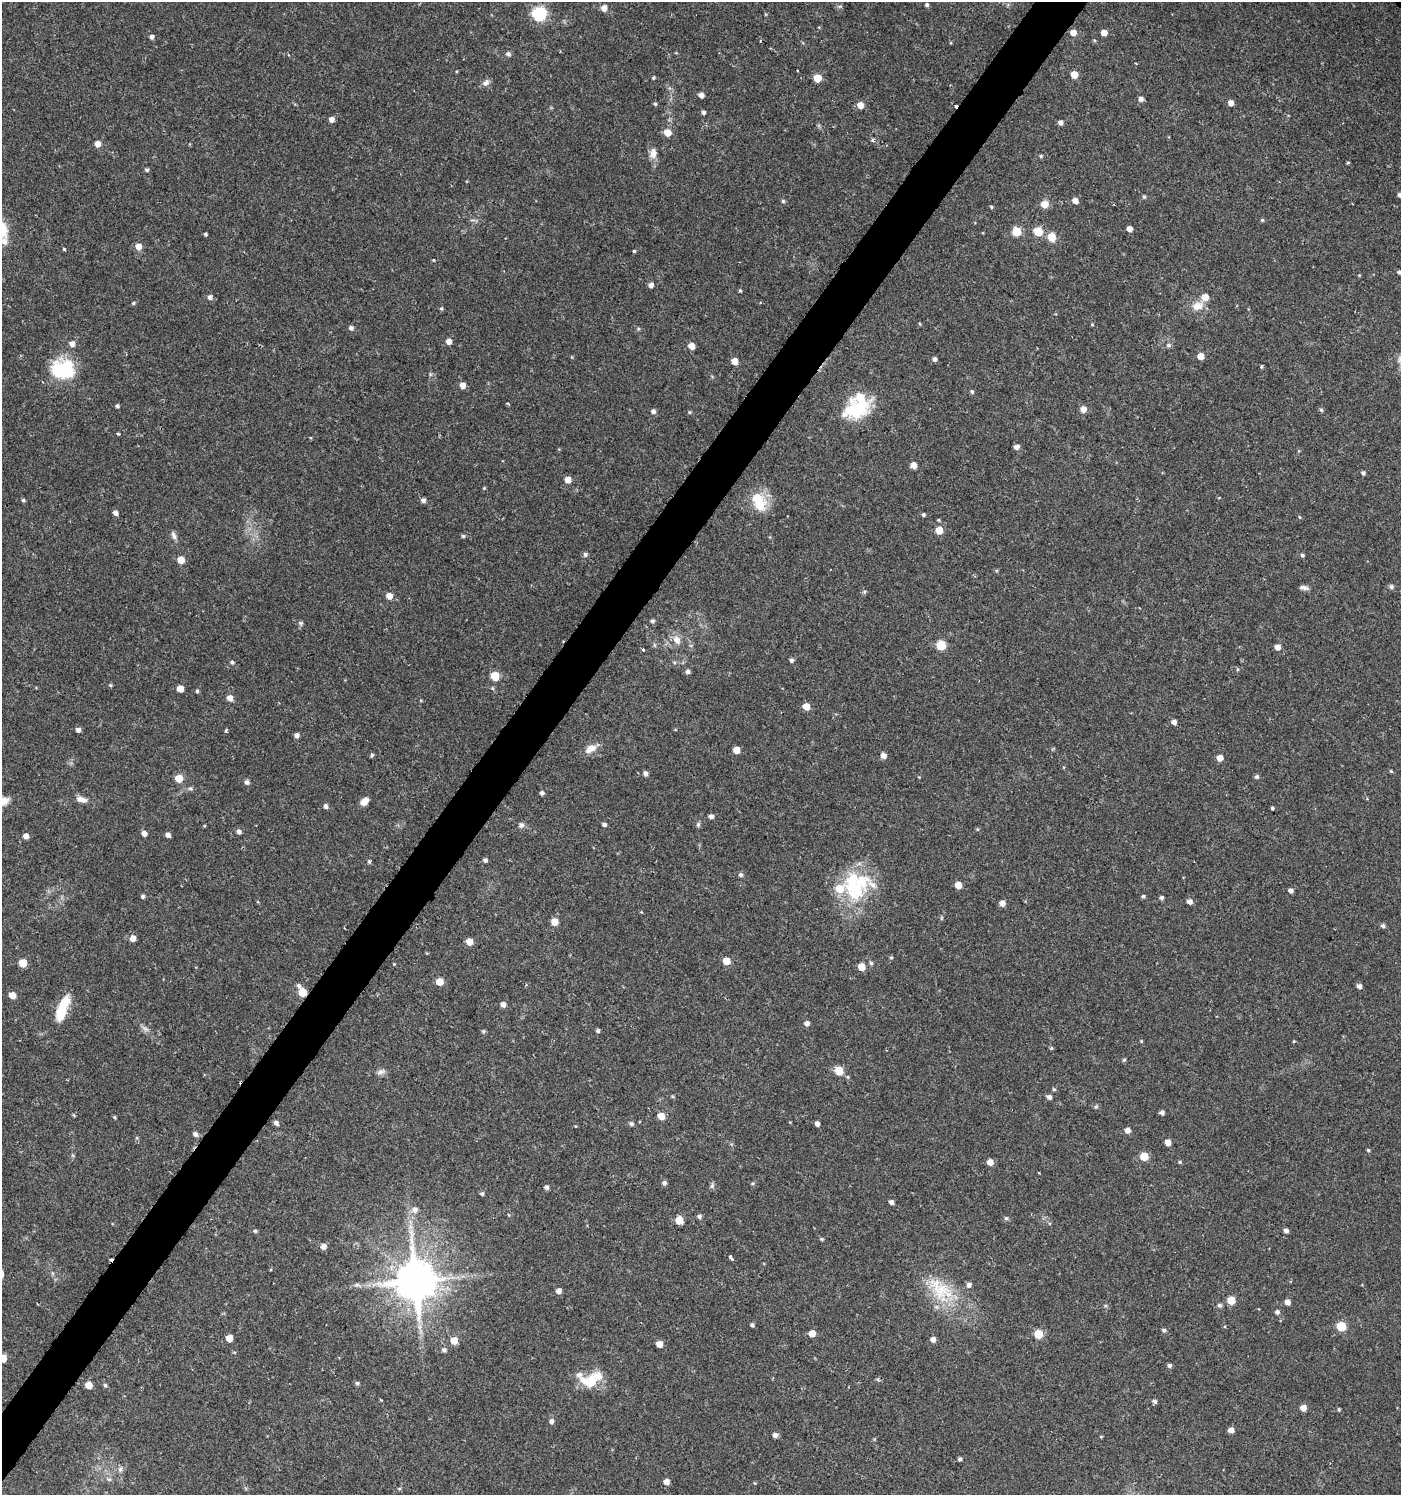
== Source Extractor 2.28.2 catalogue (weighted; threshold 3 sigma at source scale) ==
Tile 7 of 4 x 4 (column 3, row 2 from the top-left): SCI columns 3043-4441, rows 2990-4482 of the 6032 x 6001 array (HDU 1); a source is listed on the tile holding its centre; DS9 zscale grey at full resolution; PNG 1403 x 1497 px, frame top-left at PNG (2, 2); no overlay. Shown black and unused: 4% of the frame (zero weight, under 2 of 3 exposures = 1% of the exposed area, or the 3 px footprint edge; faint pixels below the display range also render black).
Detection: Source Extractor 2.28.2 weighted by HDU 2 'WHT'; one run over the whole footprint, this tile lists its part. Background 0.025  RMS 0.0041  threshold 0.0186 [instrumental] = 3 sigma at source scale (4.5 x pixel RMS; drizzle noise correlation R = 1.50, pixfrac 1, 0.0396/0.0396 arcsec/px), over >= 5 px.
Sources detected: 267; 3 cosmic-ray / hot-pixel residue — not listed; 9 inside a brighter listed object's ellipse — not listed separately; the other 255 listed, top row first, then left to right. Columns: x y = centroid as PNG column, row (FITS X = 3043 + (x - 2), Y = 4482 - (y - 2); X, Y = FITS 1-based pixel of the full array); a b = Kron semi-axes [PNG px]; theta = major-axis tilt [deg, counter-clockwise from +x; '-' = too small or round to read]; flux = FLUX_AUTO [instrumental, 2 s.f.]
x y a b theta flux
927 5 5 4 - 0.8
604 8 5 5 - 3.5
539 14 6 6 - 73
765 14 5 3 - 0.38
1073 32 5 5 - 4
1104 33 5 5 - 3.2
151 37 4 4 - 1.5
1094 40 5 4 - 0.47
760 41 4 3 - 0.43
508 54 7 6 - 0.98
1074 75 5 5 - 6.8
653 77 4 4 - 0.54
817 78 5 5 - 10
486 83 11 7 39 1.7
701 95 4 4 - 2.7
1141 99 5 5 - 1.7
1231 103 4 4 - 2.8
655 104 5 4 - 0.61
860 105 5 5 - 4.9
704 112 4 4 - 1.1
331 119 5 5 - 2.4
1060 122 5 5 - 1.6
667 132 5 5 - 6.3
872 140 4 4 - 0.82
97 144 5 4 - 4
653 154 12 8 -89 3.2
1041 156 5 4 - 0.52
1348 162 5 3 - 0.42
147 170 5 4 - 0.69
1400 195 5 5 - 1.6
1144 197 5 4 - 0.68
783 201 5 5 - 0.67
1075 201 5 4 - 3.1
1045 204 5 5 - 6.6
1114 204 3 2 - 0.3
991 207 4 4 - 0.5
1262 220 5 5 - 0.53
1130 229 5 4 - 2.8
1017 231 5 5 - 15
1038 231 5 5 - 15
205 234 3 3 - 0.59
1052 237 6 5 - 9.6
4 241 11 9 -45 2.9
138 246 6 5 - 4
64 249 3 3 - 1.1
634 251 4 3 - 1.6
433 260 4 3 - 0.31
1399 272 5 4 - 0.82
651 285 5 5 - 1.9
740 290 4 4 - 0.49
210 297 5 5 - 1.4
133 303 5 4 - 0.6
1198 306 16 12 20 4.8
441 308 5 4 - 0.61
920 324 5 3 - 0.34
1092 324 4 4 - 0.39
351 328 5 5 - 1.2
638 329 5 5 - 0.6
449 341 5 4 - 2.9
72 344 5 5 - 2.8
1169 345 7 5 0 0.95
691 346 5 5 - 5
1201 356 5 5 - 4.4
935 359 5 4 - 1.3
1400 359 10 7 57 1.7
734 361 5 5 - 4.7
1261 367 3 3 - 0.54
63 369 28 22 3 23
430 374 6 4 -72 0.57
462 385 5 5 - 3.5
972 391 6 4 -50 0.68
507 403 5 2 - 0.43
117 406 4 4 - 0.82
857 409 34 21 22 21
1083 409 5 5 - 3.4
1321 410 5 4 - 0.69
653 411 5 5 - 1.3
689 412 5 4 - 0.49
118 434 3 3 - 1.1
1016 447 5 5 - 2.1
913 465 5 5 - 4.4
1363 473 5 4 - 0.89
567 479 5 5 - 3.9
484 488 4 3 - 0.39
23 500 5 4 - 0.63
423 500 5 5 - 1.4
759 502 27 17 -66 11
115 513 5 5 - 1.6
924 515 4 4 - 0.76
1299 517 5 3 - 0.34
938 520 4 3 - 0.46
939 530 5 5 - 7.4
174 535 11 5 -67 1.5
463 536 5 5 - 0.6
585 554 6 5 - 1
1302 555 5 5 - 0.79
181 560 5 5 - 6.9
1391 587 6 6 - 0.85
1304 588 12 5 -8 1.5
864 592 5 5 - 0.67
389 596 5 5 - 4.2
652 621 5 5 - 0.94
300 623 7 5 -22 0.83
677 640 9 7 -56 3.3
941 645 5 5 - 21
1278 647 5 5 - 2.6
643 650 3 3 - 1.5
791 660 5 4 - 1.1
232 662 5 4 - 0.78
688 671 5 5 - 1.4
495 676 5 5 - 15
110 685 5 4 - 0.53
180 689 5 5 - 5.3
197 691 4 4 - 0.6
230 698 6 5 - 3
806 706 5 5 - 6
1174 722 5 5 - 1.8
78 730 4 4 - 1.6
226 731 4 3 - 0.92
297 735 5 4 - 1.6
590 749 17 9 32 3.8
737 750 5 5 - 4.8
372 755 5 4 - 0.57
883 755 6 5 - 2.3
1220 758 5 5 - 4
1391 771 6 3 -44 0.45
645 773 5 4 - 1.6
1257 776 5 5 - 0.89
179 778 5 5 - 8.9
247 782 7 5 -72 1.1
190 789 8 4 0 0.84
542 793 4 4 - 1.2
81 799 14 7 -16 2.8
3 801 19 10 2 5.2
364 801 8 6 41 3.8
325 806 5 4 - 1.3
1272 808 3 3 - 0.78
711 816 5 4 - 1.6
604 824 4 4 - 1.2
521 825 7 7 - 1.4
698 825 7 5 76 0.81
238 831 5 5 - 1.5
144 833 5 4 - 2.3
168 835 5 4 - 1.8
26 836 5 5 - 3
485 860 4 4 - 1.1
369 861 5 4 - 0.67
741 875 5 5 - 1.1
852 881 44 19 78 22
958 885 5 5 - 5.7
1290 890 5 4 - 1.6
143 896 5 4 - 0.79
1143 896 4 4 - 0.73
1161 897 5 4 - 0.99
1190 901 5 5 - 1.9
1002 903 5 5 - 3
554 922 5 5 - 7.6
1383 926 5 5 - 0.91
133 938 5 5 - 3.6
469 942 5 5 - 5.3
891 957 4 4 - 0.48
726 961 5 5 - 6.8
23 963 5 5 - 10
871 963 5 5 - 0.67
394 964 3 3 - 0.33
862 967 5 5 - 7.7
439 982 5 5 - 7.4
299 986 6 5 - 1
1359 986 5 5 - 1.5
302 992 5 5 - 13
12 995 5 5 - 4.7
503 1004 5 5 - 2.3
62 1009 31 10 69 12
807 1023 5 5 - 1.7
145 1029 12 6 -33 1.6
483 1031 5 4 - 0.58
598 1031 4 4 - 0.82
1141 1041 4 4 - 0.39
1294 1041 4 3 - 0.34
1051 1048 5 4 - 0.51
1124 1060 5 4 - 0.61
839 1071 5 5 - 11
381 1072 12 7 17 1.6
848 1077 5 3 - 0.47
1054 1089 5 4 - 0.57
1049 1097 5 5 - 1.4
1096 1107 5 5 - 0.64
1162 1112 5 4 - 1.3
661 1116 5 5 - 6.4
115 1117 4 3 - 0.5
276 1123 5 5 - 1.3
631 1124 5 5 - 0.91
817 1124 4 4 - 1.8
1128 1130 5 5 - 2.4
195 1134 5 5 - 1.4
1168 1142 5 4 - 3.6
1368 1150 4 4 - 0.54
1144 1156 5 5 - 11
990 1162 5 5 - 3.8
1180 1162 5 4 - 0.55
664 1183 5 5 - 1.2
753 1183 5 3 - 0.5
712 1186 8 6 73 0.92
546 1187 5 4 - 1.3
482 1194 5 4 - 0.83
891 1202 4 4 - 1.6
415 1210 9 9 - 2.3
699 1216 5 5 - 1.1
1006 1218 6 5 - 0.81
679 1220 5 5 - 9.1
410 1227 7 6 - 1.5
1286 1230 4 4 - 1.4
255 1231 4 4 - 0.69
822 1239 5 4 - 0.5
323 1246 6 5 - 2.6
731 1259 6 3 -45 3.7
416 1281 12 11 - 1700
374 1284 7 4 19 1.2
357 1285 11 6 -16 1.6
558 1291 5 5 - 2.3
941 1291 32 27 -29 19
1231 1300 5 5 - 10
1287 1302 5 5 - 2.6
1219 1305 5 5 - 0.95
1277 1312 5 5 - 1.2
752 1325 5 4 - 0.87
1341 1326 5 5 - 19
420 1327 7 4 90 1.3
1164 1330 5 4 - 0.85
812 1333 5 5 - 4.9
1038 1334 5 5 - 16
229 1338 5 5 - 5.3
933 1339 5 5 - 2.1
454 1340 5 5 - 5.9
659 1344 5 5 - 4
444 1350 5 5 - 1.2
3 1358 5 5 - 7.7
1170 1365 5 4 - 1
878 1379 6 4 73 0.56
591 1381 21 16 52 9.7
357 1383 5 5 - 0.83
89 1385 5 5 - 5.4
105 1385 6 4 -73 0.71
1155 1401 5 4 - 1
1303 1408 5 5 - 3.4
1339 1409 5 3 - 0.49
551 1421 5 5 - 1.4
1231 1430 5 5 - 2.5
775 1435 5 5 - 1.5
1101 1437 5 3 - 0.36
960 1459 4 3 - 0.92
120 1469 9 6 74 1.3
109 1479 7 4 0 0.74
666 1482 5 5 - 2.9
755 1483 5 3 - 0.36
Overlapping masked pixels (flux is a lower limit): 1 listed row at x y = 302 992
Isophote crosses this tile's border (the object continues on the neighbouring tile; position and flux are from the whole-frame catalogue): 6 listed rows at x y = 1400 195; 4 241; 1399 272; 1400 359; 3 801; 3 1358